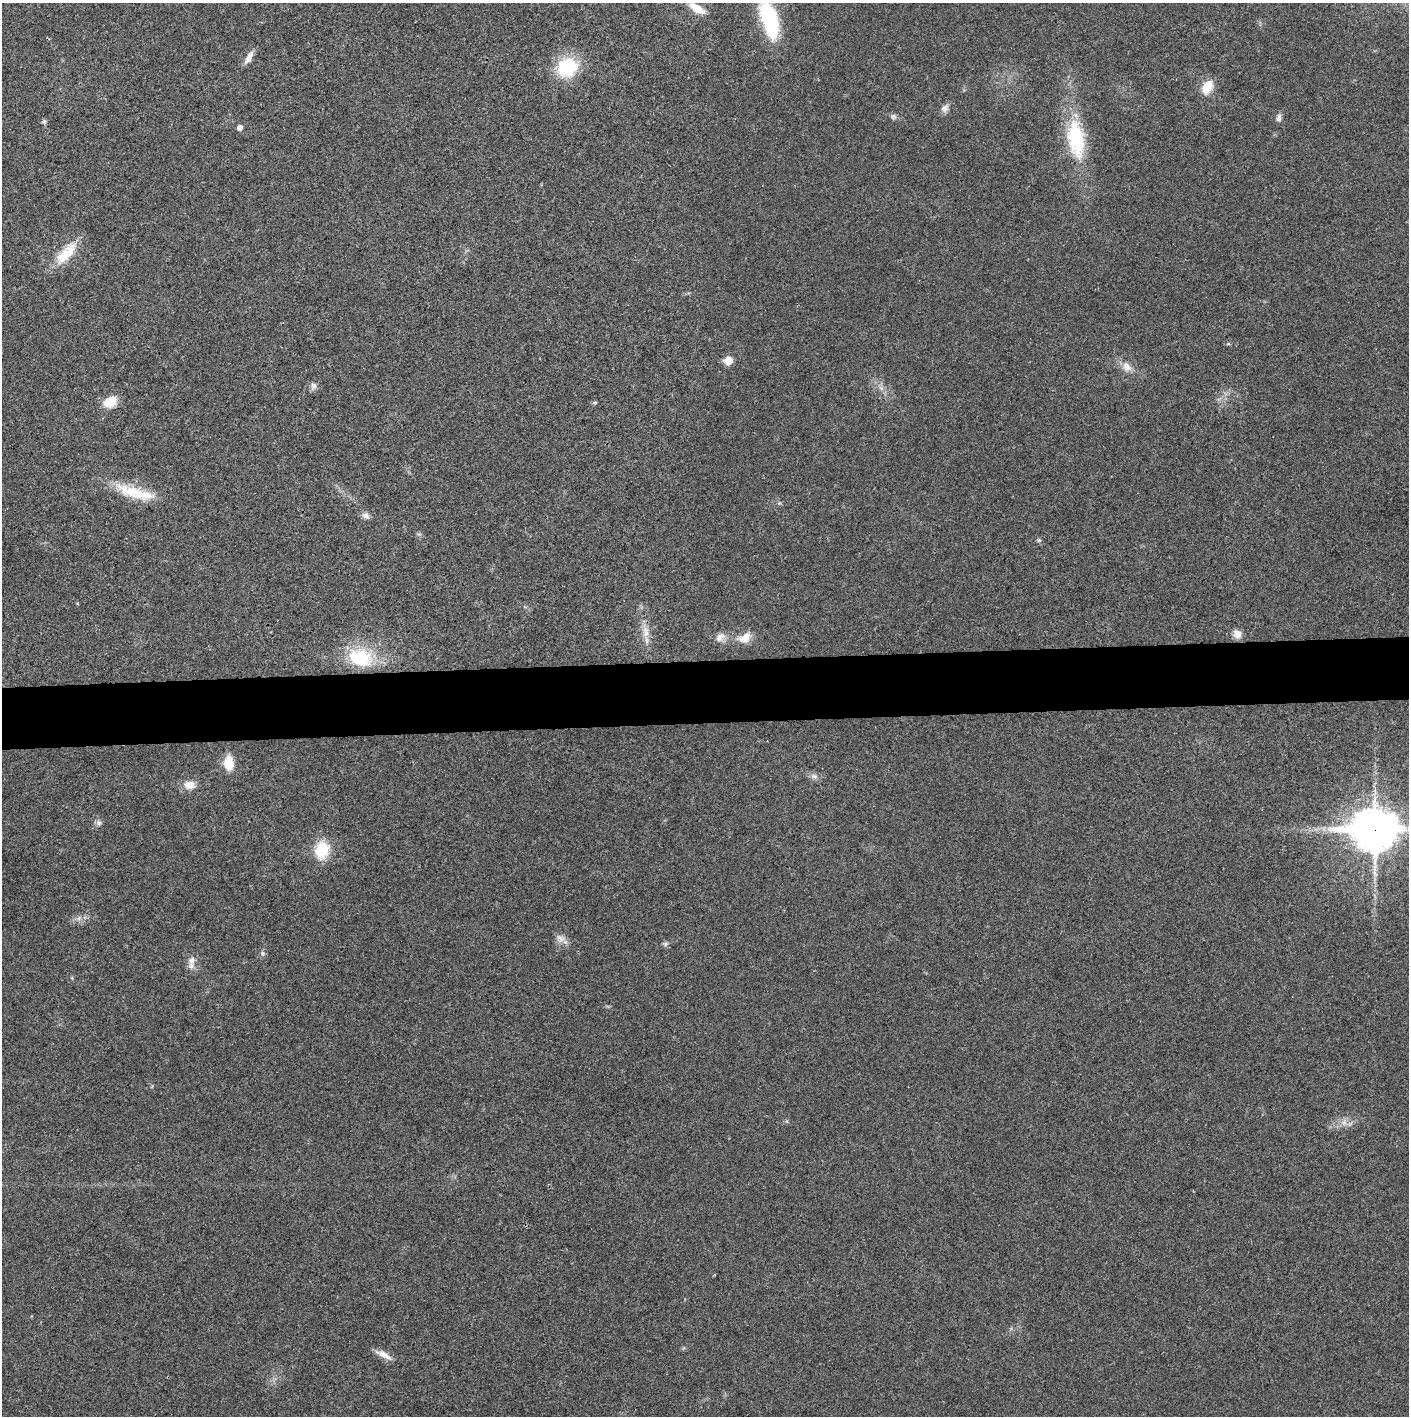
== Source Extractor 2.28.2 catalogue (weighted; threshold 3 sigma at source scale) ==
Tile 5 of 3 x 3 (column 2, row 2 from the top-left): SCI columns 1408-2814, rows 1415-2828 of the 4224 x 4243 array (HDU 1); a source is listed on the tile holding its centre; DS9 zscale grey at full resolution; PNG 1411 x 1418 px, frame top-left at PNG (2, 3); no overlay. Shown black and unused: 4% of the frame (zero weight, under 3 of 4 exposures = <1% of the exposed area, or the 3 px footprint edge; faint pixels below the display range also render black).
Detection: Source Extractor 2.28.2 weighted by HDU 2 'WHT'; one run over the whole footprint, this tile lists its part. Background 0.0247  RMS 0.006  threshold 0.0272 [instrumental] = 3 sigma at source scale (4.5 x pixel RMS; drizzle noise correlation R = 1.50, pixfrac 1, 0.05/0.05 arcsec/px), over >= 5 px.
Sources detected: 38; all 38 listed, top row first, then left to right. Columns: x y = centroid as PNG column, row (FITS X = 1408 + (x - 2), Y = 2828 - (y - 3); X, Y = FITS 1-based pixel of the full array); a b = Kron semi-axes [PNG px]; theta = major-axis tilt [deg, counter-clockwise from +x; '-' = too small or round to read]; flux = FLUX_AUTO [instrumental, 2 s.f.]
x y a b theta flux
697 8 25 9 -31 8.9
769 19 46 18 -73 47
249 57 19 6 61 4.1
567 67 23 20 27 33
1207 87 17 11 59 10
945 108 11 9 61 2.9
893 116 8 6 -60 1.6
1279 118 9 6 80 2.5
44 121 7 5 -72 1.1
239 128 5 5 - 3
1076 139 52 22 -82 40
66 253 37 14 48 16
728 360 5 5 - 14
1127 367 13 10 -53 5.3
313 386 9 8 - 2.4
110 402 17 12 27 9.5
595 403 6 4 20 0.85
135 493 56 14 -15 23
366 516 11 8 -35 2.6
1039 540 6 5 - 0.94
646 632 18 9 -86 6.5
1237 634 12 9 -53 4.1
720 637 14 9 41 4.5
744 638 17 11 23 7.9
360 657 34 23 -16 35
228 763 13 8 -88 14
814 776 10 7 -9 2.6
189 785 15 10 -1 6.2
99 823 8 7 - 1.8
1374 830 16 13 1 1900
322 850 18 14 70 20
79 918 7 4 71 1.3
560 938 15 7 -37 3.7
665 944 6 6 - 1.3
262 954 8 4 -82 1.2
192 960 11 8 71 4.2
1344 1123 9 6 70 2.7
384 1355 22 7 -28 5.1
Overlapping masked pixels (flux is a lower limit): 1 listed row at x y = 1374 830
Isophote crosses this tile's border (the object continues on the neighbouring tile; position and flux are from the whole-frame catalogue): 2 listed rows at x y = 769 19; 1374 830